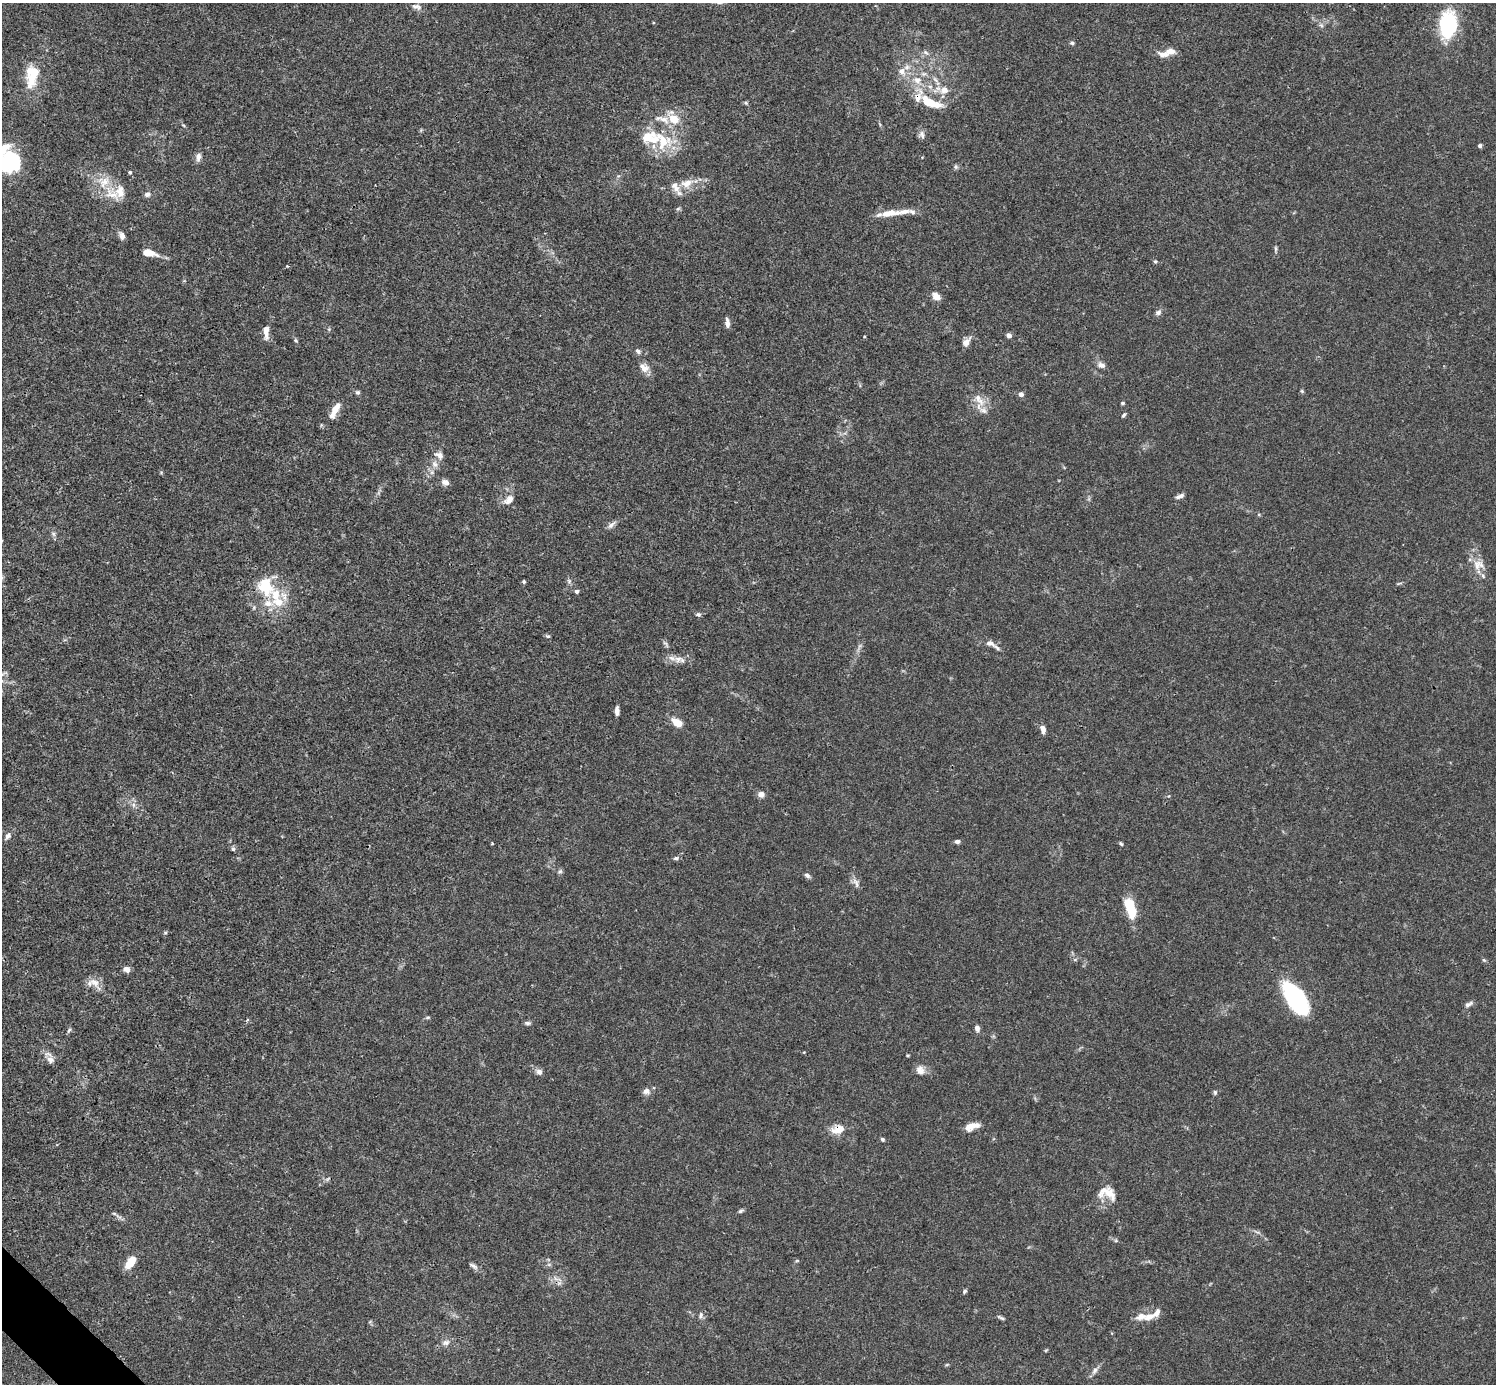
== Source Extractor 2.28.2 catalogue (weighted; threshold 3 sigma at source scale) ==
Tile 7 of 4 x 4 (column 3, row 2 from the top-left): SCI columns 2991-4484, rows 2920-4301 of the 5982 x 5981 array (HDU 1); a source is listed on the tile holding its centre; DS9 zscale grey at full resolution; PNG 1498 x 1386 px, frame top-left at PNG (2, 3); no overlay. Shown black and unused: <1% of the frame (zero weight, under 3 of 4 exposures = <1% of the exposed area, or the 3 px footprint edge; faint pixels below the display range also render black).
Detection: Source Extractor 2.28.2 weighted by HDU 2 'WHT'; one run over the whole footprint, this tile lists its part. Background 0.0165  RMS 0.0022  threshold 0.00978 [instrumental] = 3 sigma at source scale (4.5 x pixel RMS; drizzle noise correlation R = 1.50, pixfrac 1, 0.05/0.05 arcsec/px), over >= 5 px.
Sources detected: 136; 2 inside a brighter object's white glare — not listed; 25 inside a brighter listed object's ellipse — not listed separately; the other 109 listed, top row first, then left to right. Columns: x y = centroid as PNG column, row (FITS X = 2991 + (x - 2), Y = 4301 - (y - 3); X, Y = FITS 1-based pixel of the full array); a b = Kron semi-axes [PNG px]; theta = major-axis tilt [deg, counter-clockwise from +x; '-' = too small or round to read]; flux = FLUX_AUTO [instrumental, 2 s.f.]
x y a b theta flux
416 6 13 6 -9 0.92
1448 24 34 20 83 13
1321 25 6 5 - 0.44
1072 43 5 4 - 0.44
926 53 8 5 -40 0.55
1166 54 22 7 -4 1.8
902 71 10 9 - 1.7
32 79 21 17 -65 4.1
917 80 12 9 -4 2
944 90 12 10 14 1.9
929 102 22 10 -25 4.9
746 103 5 4 - 0.3
674 119 13 10 -34 3.5
922 134 11 7 -72 0.85
662 142 26 24 -71 9
1480 146 5 5 - 0.4
198 157 11 6 81 1
7 161 28 17 66 12
956 167 7 5 -84 0.37
130 172 4 4 - 0.33
104 182 18 17 - 4.3
687 183 17 10 16 2.7
120 191 20 12 84 2.7
147 194 7 7 - 0.69
678 209 6 5 - 0.34
889 213 26 8 6 3.2
122 236 9 5 -69 1.1
1276 249 8 4 -90 0.36
149 253 16 6 -12 2.7
1155 261 5 4 - 0.28
287 266 4 3 - 0.21
936 296 10 7 -43 1.7
1158 312 8 7 - 0.69
727 323 12 5 -85 0.95
266 331 14 6 -88 2
1009 335 6 5 - 0.69
295 340 6 4 -38 0.3
966 342 13 8 50 1.2
638 351 8 5 -42 0.61
1101 365 10 7 -25 0.93
644 367 15 10 -42 1.7
1302 391 5 4 - 0.25
357 392 6 5 - 0.43
1021 394 5 5 - 0.86
979 400 22 9 -56 2.3
1123 403 5 4 - 0.29
336 409 16 8 62 2.1
1123 415 7 4 45 0.34
439 455 12 9 -32 1.2
435 464 10 9 - 1.3
445 482 9 7 -20 1
1180 496 11 4 23 0.73
509 500 15 9 45 1.8
611 525 14 5 41 0.88
53 534 7 5 -60 0.49
1477 565 16 11 90 2.6
524 582 5 5 - 0.31
265 586 28 21 -63 9
577 591 5 4 - 0.52
698 614 7 5 -10 0.47
548 636 6 4 -18 0.33
989 643 12 7 -17 1.1
666 644 12 3 -49 0.44
678 659 16 8 6 1.8
3 673 11 5 26 0.63
617 711 9 4 90 1.1
677 723 12 7 -30 2.8
1043 729 11 6 -77 1
761 794 7 7 - 0.92
133 805 7 4 -89 0.56
8 836 10 6 54 0.86
957 841 6 4 6 0.63
1121 844 5 4 - 0.31
233 849 5 5 - 0.41
676 858 7 5 8 0.45
560 871 6 5 - 0.39
807 875 8 5 -33 0.56
856 883 15 7 -68 1
1130 907 18 8 -72 8.9
165 933 5 3 - 0.25
1484 960 5 5 - 0.29
126 969 8 6 -36 1
95 982 16 11 -30 2
1294 995 34 17 -55 22
1468 1004 11 5 27 0.71
428 1017 7 4 6 0.32
528 1023 9 5 -1 0.45
977 1028 6 5 - 0.92
69 1030 7 3 54 0.35
804 1052 4 3 - 0.16
50 1060 10 9 - 1.2
920 1070 13 10 -54 1.4
539 1072 8 7 - 0.86
646 1091 9 7 0 1.1
1215 1092 6 5 - 0.34
972 1126 14 7 19 2.5
838 1130 17 10 21 2.8
882 1139 5 4 - 0.37
1110 1193 22 16 -5 3.1
741 1211 8 4 31 0.4
797 1261 6 3 19 0.22
131 1262 14 7 53 4.1
473 1266 14 5 -32 0.76
965 1291 5 4 - 0.38
701 1315 9 5 64 0.57
1149 1317 14 8 22 2.1
1001 1318 11 4 -26 0.42
446 1343 11 8 18 1
1095 1370 10 6 61 0.85
Overlapping masked pixels (flux is a lower limit): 1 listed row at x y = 838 1130
Isophote crosses this tile's border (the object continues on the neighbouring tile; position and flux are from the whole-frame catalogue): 2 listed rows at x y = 7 161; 3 673